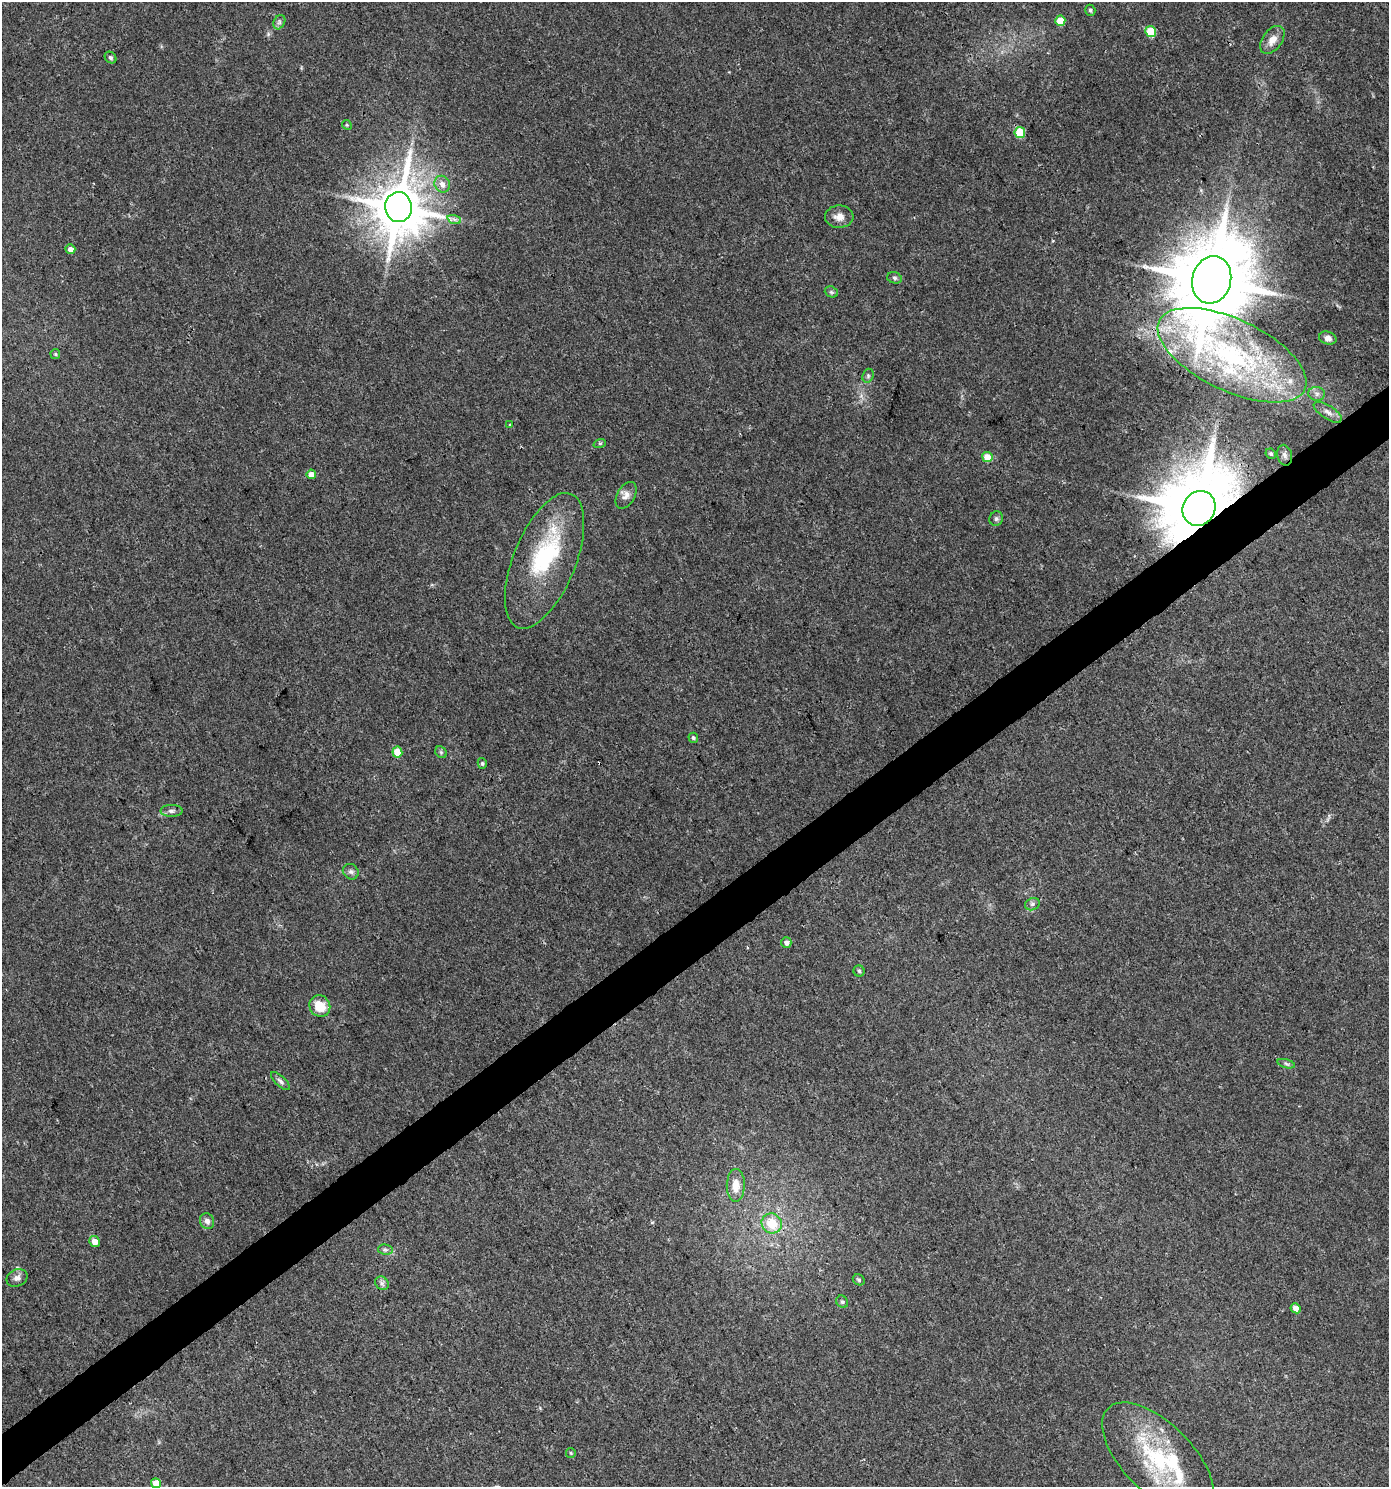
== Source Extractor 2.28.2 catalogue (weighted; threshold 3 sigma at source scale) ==
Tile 7 of 4 x 4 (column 3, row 2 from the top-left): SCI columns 2966-4352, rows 2969-4453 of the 5869 x 5943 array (HDU 1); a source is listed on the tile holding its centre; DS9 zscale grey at full resolution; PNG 1391 x 1489 px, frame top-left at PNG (2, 2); each listed source drawn as its Kron ellipse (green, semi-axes under 4 px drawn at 4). Shown black and unused: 4% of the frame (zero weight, under 3 of 4 exposures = <1% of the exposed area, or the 3 px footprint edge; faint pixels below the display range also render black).
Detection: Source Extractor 2.28.2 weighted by HDU 2 'WHT'; one run over the whole footprint, this tile lists its part. Background 0.0333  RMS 0.0033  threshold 0.015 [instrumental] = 3 sigma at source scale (4.5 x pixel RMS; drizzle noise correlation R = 1.50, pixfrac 1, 0.0396/0.0396 arcsec/px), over >= 5 px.
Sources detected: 65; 1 inside a brighter object's white glare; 2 cosmic-ray / hot-pixel residue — neither listed nor drawn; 5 inside a brighter listed object's ellipse — not listed separately; the other 57 listed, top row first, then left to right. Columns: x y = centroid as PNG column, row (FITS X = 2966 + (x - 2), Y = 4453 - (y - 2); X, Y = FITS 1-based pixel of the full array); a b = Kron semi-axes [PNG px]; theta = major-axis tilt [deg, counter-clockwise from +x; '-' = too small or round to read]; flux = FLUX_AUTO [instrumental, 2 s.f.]
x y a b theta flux
1090 10 5 5 - 0.6
1060 21 5 5 - 5.9
279 22 7 5 61 0.8
1151 31 5 5 - 12
1272 40 16 9 53 3.2
110 58 6 5 - 0.69
347 125 5 4 - 0.38
1020 133 5 5 - 12
442 184 9 7 -59 2.2
398 207 15 13 -88 1800
839 217 14 11 1 2.8
454 219 7 4 -19 0.82
70 249 5 4 - 2.1
895 278 7 5 -16 0.74
1212 280 24 19 76 4000
831 292 7 5 -21 0.61
1328 338 9 6 -15 1.6
55 354 5 4 - 0.44
1232 355 80 36 -25 74
868 376 7 5 70 0.71
1317 394 8 7 - 1.3
1328 412 16 6 -33 2
509 425 4 2 - 0.24
600 443 6 4 18 0.46
1271 454 5 5 - 0.51
1285 455 10 7 -78 1.4
987 457 5 5 - 6.4
311 474 5 4 - 3.3
626 495 14 9 60 2.1
1199 508 18 16 60 3800
996 519 7 6 - 0.79
545 561 72 31 68 34
693 738 5 5 - 0.6
397 752 5 5 - 6
441 752 6 5 - 0.58
482 763 5 4 - 0.53
171 811 11 6 0 1.2
351 872 8 7 - 1
1032 904 7 6 - 0.9
786 943 5 5 - 1.2
859 971 5 5 - 0.57
320 1006 11 10 - 6.4
1286 1064 9 3 -14 0.67
280 1081 12 5 -44 1
736 1185 16 9 89 4.2
207 1221 8 7 - 1.5
772 1223 10 9 - 7.3
94 1242 5 5 - 3.1
385 1250 7 5 -8 0.78
17 1278 11 8 23 1.5
859 1280 6 5 - 0.62
382 1283 7 6 - 0.99
842 1302 6 5 - 0.73
1296 1308 5 5 - 2.3
571 1453 5 4 - 0.39
1158 1459 71 34 -45 40
156 1483 5 5 - 4.3
Overlapping masked pixels (flux is a lower limit): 2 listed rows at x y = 1212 280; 1199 508